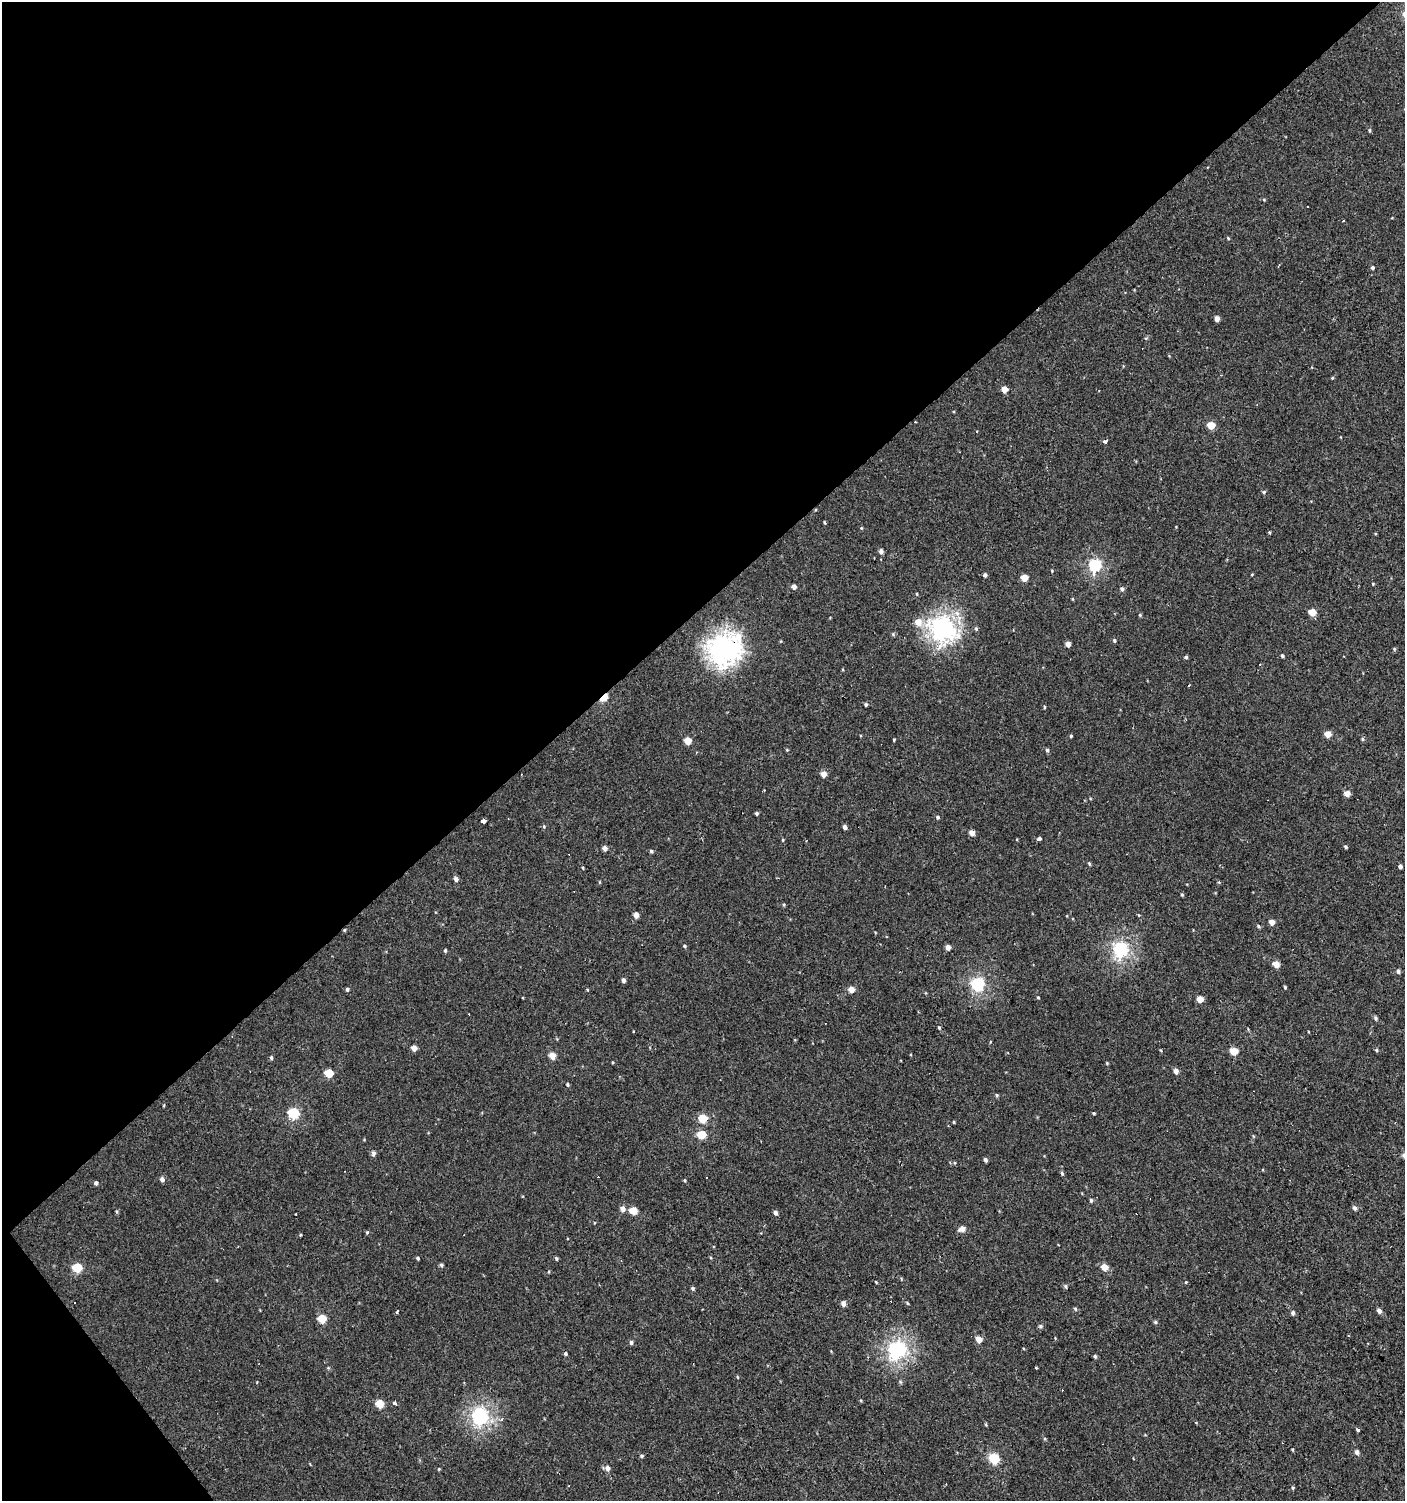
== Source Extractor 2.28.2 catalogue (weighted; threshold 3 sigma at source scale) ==
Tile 5 of 4 x 4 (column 1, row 2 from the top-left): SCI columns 201-1603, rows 2997-4495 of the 5947 x 5993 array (HDU 1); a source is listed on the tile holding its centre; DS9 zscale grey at full resolution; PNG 1407 x 1503 px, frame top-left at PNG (2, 2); no overlay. Shown black and unused: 42% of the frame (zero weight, under 2 of 3 exposures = <1% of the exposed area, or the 3 px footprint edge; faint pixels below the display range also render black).
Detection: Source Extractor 2.28.2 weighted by HDU 2 'WHT'; one run over the whole footprint, this tile lists its part. Background 7.41e-04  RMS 0.0043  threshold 0.0193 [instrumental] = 3 sigma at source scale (4.5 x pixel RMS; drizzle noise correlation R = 1.50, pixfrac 1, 0.0396/0.0396 arcsec/px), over >= 5 px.
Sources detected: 173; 14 cosmic-ray / hot-pixel residue — not listed; the other 159 listed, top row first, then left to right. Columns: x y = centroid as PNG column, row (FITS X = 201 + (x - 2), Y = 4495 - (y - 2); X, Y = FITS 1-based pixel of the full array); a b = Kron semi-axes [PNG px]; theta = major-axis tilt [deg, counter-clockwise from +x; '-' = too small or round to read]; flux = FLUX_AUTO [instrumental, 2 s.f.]
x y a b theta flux
1369 130 6 4 -85 0.57
1264 200 5 4 - 0.44
1307 206 3 3 - 0.78
1343 221 3 2 - 0.55
1228 238 4 3 - 0.46
1372 268 4 4 - 0.85
1217 319 4 4 - 2.7
1332 378 4 3 - 0.42
1004 389 5 4 - 4.8
1211 425 5 5 - 8.7
1105 442 4 4 - 1.4
1264 492 5 4 - 0.65
825 523 4 3 - 0.5
861 528 5 4 - 0.44
881 551 5 4 - 1.8
1095 565 6 6 - 49
1052 571 4 3 - 0.35
1252 574 3 3 - 0.36
985 575 5 4 - 1.1
1024 578 5 5 - 5.9
1373 584 4 3 - 0.4
794 587 5 4 - 1.9
1122 589 5 5 - 1.1
917 594 5 3 - 0.37
1072 599 5 3 - 0.39
1312 612 5 5 - 7.8
1140 615 4 4 - 0.54
918 622 7 7 - 4.8
943 628 10 9 - 210
976 629 5 4 - 0.71
893 634 6 5 - 0.63
1114 640 4 4 - 0.74
1068 644 4 4 - 2.7
723 649 13 11 25 310
1394 649 5 4 - 0.55
1282 656 4 3 - 0.72
1186 657 4 4 - 0.74
1188 685 3 3 - 0.7
604 698 6 4 47 15
866 704 5 4 - 0.65
1044 707 4 3 - 0.39
1328 734 5 4 - 5.4
1071 736 4 3 - 0.54
894 739 5 3 - 0.38
1363 739 6 4 -89 0.54
688 741 5 5 - 6.9
787 750 4 4 - 0.38
1047 750 5 4 - 0.87
824 774 5 5 - 3.8
1347 794 5 4 - 4.2
757 813 4 4 - 0.76
938 817 4 4 - 0.79
484 821 4 3 - 16
544 827 5 4 - 0.54
845 827 5 4 - 1.4
972 833 5 4 - 4
1039 839 4 3 - 2.2
783 840 4 4 - 0.39
1346 847 4 3 - 0.73
605 848 5 5 - 1.9
651 851 4 4 - 0.73
1089 864 5 3 - 0.55
1400 866 4 4 - 1.3
583 868 3 3 - 0.39
456 879 5 4 - 1.7
599 882 5 3 - 0.37
1182 895 4 3 - 0.54
784 905 4 4 - 0.48
636 915 5 4 - 3.3
1139 915 5 3 - 0.37
1272 922 5 5 - 3
1258 926 5 3 - 0.52
344 930 4 4 - 0.45
684 946 5 4 - 0.54
948 947 5 4 - 2.4
1121 949 7 6 - 92
445 950 5 4 - 0.58
1276 964 5 4 - 5.2
1398 971 5 4 - 1.1
623 980 5 4 - 1.3
977 984 6 6 - 63
1285 987 4 3 - 0.53
347 989 5 4 - 0.79
851 990 5 5 - 4.3
1038 997 4 3 - 0.38
1200 999 5 4 - 5.4
1375 1018 6 5 - 0.84
939 1028 5 4 - 0.53
414 1048 5 4 - 3.2
1376 1050 4 4 - 0.56
1234 1051 5 5 - 9.8
552 1056 5 5 - 5
271 1058 6 4 -89 0.77
1107 1063 4 3 - 0.42
1176 1071 5 4 - 2.8
329 1073 5 5 - 12
567 1084 4 4 - 0.61
997 1095 4 4 - 0.55
164 1105 5 3 - 0.36
293 1113 6 6 - 31
1093 1113 3 3 - 2.4
703 1118 5 5 - 13
954 1122 5 3 - 0.37
702 1135 5 5 - 11
1253 1136 5 3 - 0.38
373 1153 6 5 - 1.4
985 1160 4 3 - 1.3
954 1163 5 3 - 0.39
1062 1173 6 4 -63 0.69
162 1179 6 5 - 1.6
685 1180 5 3 - 0.41
96 1183 5 4 - 1
1091 1200 5 4 - 0.73
1355 1208 6 5 - 1.3
623 1209 6 5 - 2.5
633 1211 5 5 - 7.3
117 1212 5 3 - 0.5
775 1213 5 5 - 1.4
296 1214 3 2 - 0.53
962 1229 6 5 - 3.5
367 1232 5 4 - 0.52
300 1235 4 3 - 0.4
418 1258 4 3 - 0.68
556 1258 4 3 - 0.65
441 1265 5 4 - 0.75
1104 1267 5 5 - 6.3
77 1268 6 5 - 16
876 1282 5 3 - 0.38
1186 1282 3 3 - 1.3
1065 1286 5 5 - 0.68
692 1288 4 4 - 0.78
843 1303 5 4 - 2.3
907 1303 5 3 - 0.45
1075 1309 5 4 - 0.61
1379 1311 6 5 - 1.8
397 1312 4 3 - 0.76
1293 1313 5 4 - 1.1
322 1319 5 5 - 11
1155 1322 5 4 - 0.7
1040 1326 6 4 -27 0.78
979 1339 5 4 - 5.3
631 1342 5 5 - 1.1
897 1350 7 7 - 120
566 1354 5 4 - 0.83
1095 1356 4 4 - 0.78
1036 1368 3 3 - 0.49
737 1377 5 3 - 0.36
900 1382 6 5 - 0.6
394 1403 3 3 - 17
380 1404 5 5 - 10
480 1416 7 7 - 110
1358 1430 3 3 - 9.5
1292 1449 5 3 - 0.41
1357 1452 5 5 - 1.7
642 1456 5 4 - 0.69
994 1458 6 5 - 26
607 1468 6 6 - 2.2
439 1469 4 4 - 0.4
1293 1488 5 4 - 0.59
Overlapping masked pixels (flux is a lower limit): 3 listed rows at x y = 723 649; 604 698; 344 930